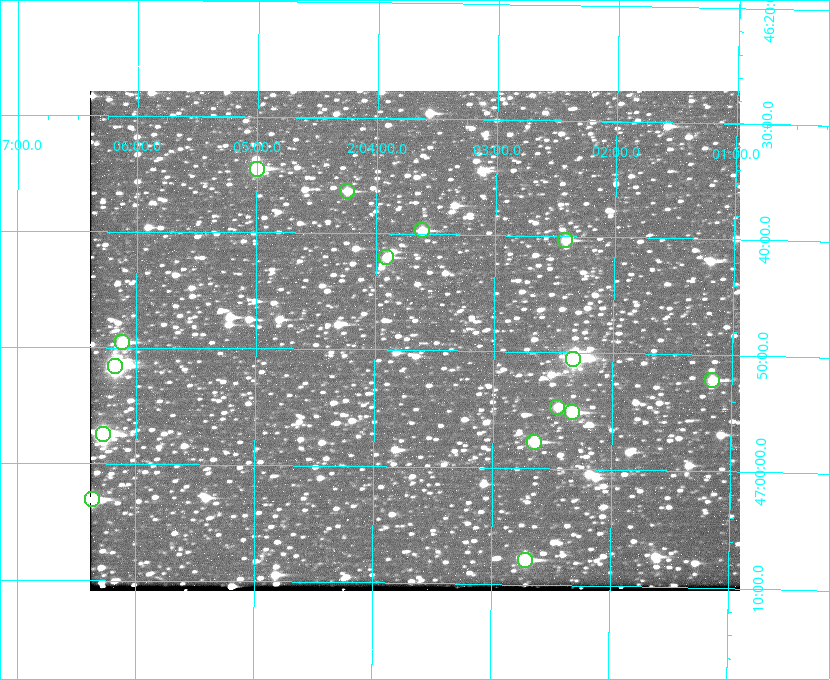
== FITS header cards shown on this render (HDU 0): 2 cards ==
NAXIS1  =                  650 / Width of table row in bytes
NAXIS2  =                  500 / Number of rows in table

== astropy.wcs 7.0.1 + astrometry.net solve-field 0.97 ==
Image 650 x 500 px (HDU 0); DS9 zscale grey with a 90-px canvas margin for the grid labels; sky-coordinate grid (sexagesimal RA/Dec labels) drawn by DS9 from the SOLVED WCS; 15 Tycho-2 reference stars matched to detected sources circled (green)
Header WCS: none
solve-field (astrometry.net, Tycho-2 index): SOLVED blind (the file carries no WCS)
Solved WCS: RA---TAN-SIP/DEC--TAN-SIP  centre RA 02:03:40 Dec +46:49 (30.92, +46.82 deg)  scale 5.17 arcsec/px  FOV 56.0' x 43.0'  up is +179 deg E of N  parity flipped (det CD > 0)
(file carries no celestial WCS; the grid is the blind solution)
Tycho-2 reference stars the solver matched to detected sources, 15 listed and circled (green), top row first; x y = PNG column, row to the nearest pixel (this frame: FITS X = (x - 90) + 1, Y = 500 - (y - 91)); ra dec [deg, ICRS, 3 dp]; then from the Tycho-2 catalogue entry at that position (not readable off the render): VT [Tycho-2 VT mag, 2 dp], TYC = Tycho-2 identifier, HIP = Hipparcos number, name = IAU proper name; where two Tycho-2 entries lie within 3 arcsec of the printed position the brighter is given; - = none
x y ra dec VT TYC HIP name
257 169 31.250 +46.575 8.43 3281-919-1 - -
347 191 31.061 +46.606 9.99 3281-582-1 - -
422 230 30.904 +46.661 9.60 3280-781-1 - -
565 240 30.604 +46.672 9.47 3280-908-1 - -
386 257 30.978 +46.700 9.85 3281-909-1 - -
122 342 31.529 +46.825 9.32 3281-34-1 - -
573 359 30.583 +46.843 7.07 3280-746-1 9508 -
115 366 31.543 +46.860 7.50 3281-160-1 9805 -
712 380 30.291 +46.869 9.33 3280-1647-1 - -
557 407 30.615 +46.912 10.08 3284-203-1 - -
572 412 30.584 +46.919 9.47 3284-629-1 - -
103 434 31.569 +46.957 8.53 3285-177-1 9816 -
534 442 30.663 +46.962 9.31 3284-347-1 - -
92 499 31.591 +47.051 8.70 3285-1195-1 - -
525 560 30.679 +47.131 10.02 3284-307-1 - -